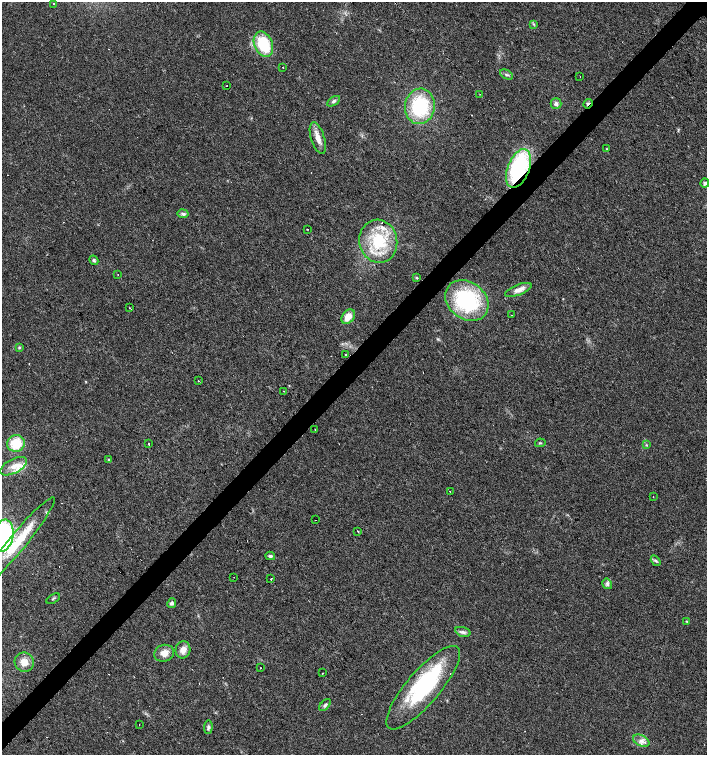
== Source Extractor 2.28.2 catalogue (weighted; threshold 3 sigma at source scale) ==
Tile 7 of 4 x 4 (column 3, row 2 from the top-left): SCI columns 3037-4445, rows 3009-4513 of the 6005 x 6018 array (HDU 1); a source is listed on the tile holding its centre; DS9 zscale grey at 2 x 2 block average (1 PNG px = mean of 2 x 2 image px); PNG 709 x 757 px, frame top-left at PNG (2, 2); each listed source drawn as its Kron ellipse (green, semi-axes under 4 px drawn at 4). Shown black and unused: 4% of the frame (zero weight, under 3 of 4 exposures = <1% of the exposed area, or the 3 px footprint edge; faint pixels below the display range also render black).
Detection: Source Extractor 2.28.2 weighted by HDU 2 'WHT'; one run over the whole footprint, this tile lists its part. Background 0.0164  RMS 0.0027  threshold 0.0124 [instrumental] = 3 sigma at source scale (4.5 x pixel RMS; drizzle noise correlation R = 1.50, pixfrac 1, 0.0396/0.0396 arcsec/px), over >= 5 px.
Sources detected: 79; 1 inside a brighter object's white glare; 10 cosmic-ray / hot-pixel residue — neither listed nor drawn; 5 inside a brighter listed object's ellipse — not listed separately; the other 63 listed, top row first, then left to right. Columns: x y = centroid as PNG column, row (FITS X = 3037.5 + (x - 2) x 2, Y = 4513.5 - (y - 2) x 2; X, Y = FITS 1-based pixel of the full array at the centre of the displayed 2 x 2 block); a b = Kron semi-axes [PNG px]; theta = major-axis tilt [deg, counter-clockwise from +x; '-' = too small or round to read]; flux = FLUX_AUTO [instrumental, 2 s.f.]
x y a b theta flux
53 4 2 2 - 0.38
534 24 3 2 - 0.49
263 44 13 9 -67 27
283 67 2 2 - 1.9
506 74 7 3 -26 1.2
580 77 2 2 - 0.34
227 86 2 2 - 1.3
480 94 3 2 - 0.31
334 101 7 4 32 1.5
556 104 5 5 - 1.9
588 104 5 2 - 2.6
420 106 18 15 82 45
318 138 16 6 -72 5.7
607 149 3 2 - 0.37
519 168 20 10 69 76
705 183 4 4 - 1.5
183 214 5 4 - 1.5
307 229 2 2 - 1
378 241 22 19 -79 33
94 260 5 3 - 1.1
118 275 2 2 - 0.58
416 278 3 3 - 0.64
518 290 14 5 21 4.5
467 301 23 18 -36 60
129 308 2 2 - 0.41
511 315 2 2 - 0.78
348 317 8 6 52 7.1
19 348 4 3 - 0.77
346 355 2 2 - 0.71
198 381 2 2 - 0.36
283 391 2 2 - 0.59
315 430 2 2 - 0.3
16 443 9 8 - 17
540 443 5 3 - 0.76
148 444 2 2 - 0.44
646 445 4 2 - 0.6
109 460 3 2 - 0.49
14 466 14 7 27 6.5
450 492 2 2 - 1.3
653 497 2 2 - 0.85
315 520 2 2 - 0.62
358 531 2 2 - 0.61
3 536 16 10 78 100
18 542 57 8 51 26
270 556 5 3 - 1.2
656 561 6 3 -56 1.1
234 577 2 2 - 0.75
271 579 2 2 - 3.2
607 584 6 4 -58 1.8
53 599 7 2 32 0.8
172 603 5 4 - 1.6
687 621 4 2 - 0.44
463 632 8 4 -18 2.1
183 650 9 7 80 4.6
164 653 10 8 18 5.6
24 662 10 9 - 6.9
260 668 2 2 - 0.92
322 673 2 2 - 1.6
423 688 53 16 49 68
325 705 7 4 47 1.5
139 725 2 2 - 0.41
208 727 7 4 88 1.4
641 741 9 5 -27 3.4
Overlapping masked pixels (flux is a lower limit): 2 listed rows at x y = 588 104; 519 168
Isophote crosses this tile's border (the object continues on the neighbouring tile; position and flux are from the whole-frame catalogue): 2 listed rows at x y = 705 183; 3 536
Diffuse or blended objects may show on this block-average render without a row.